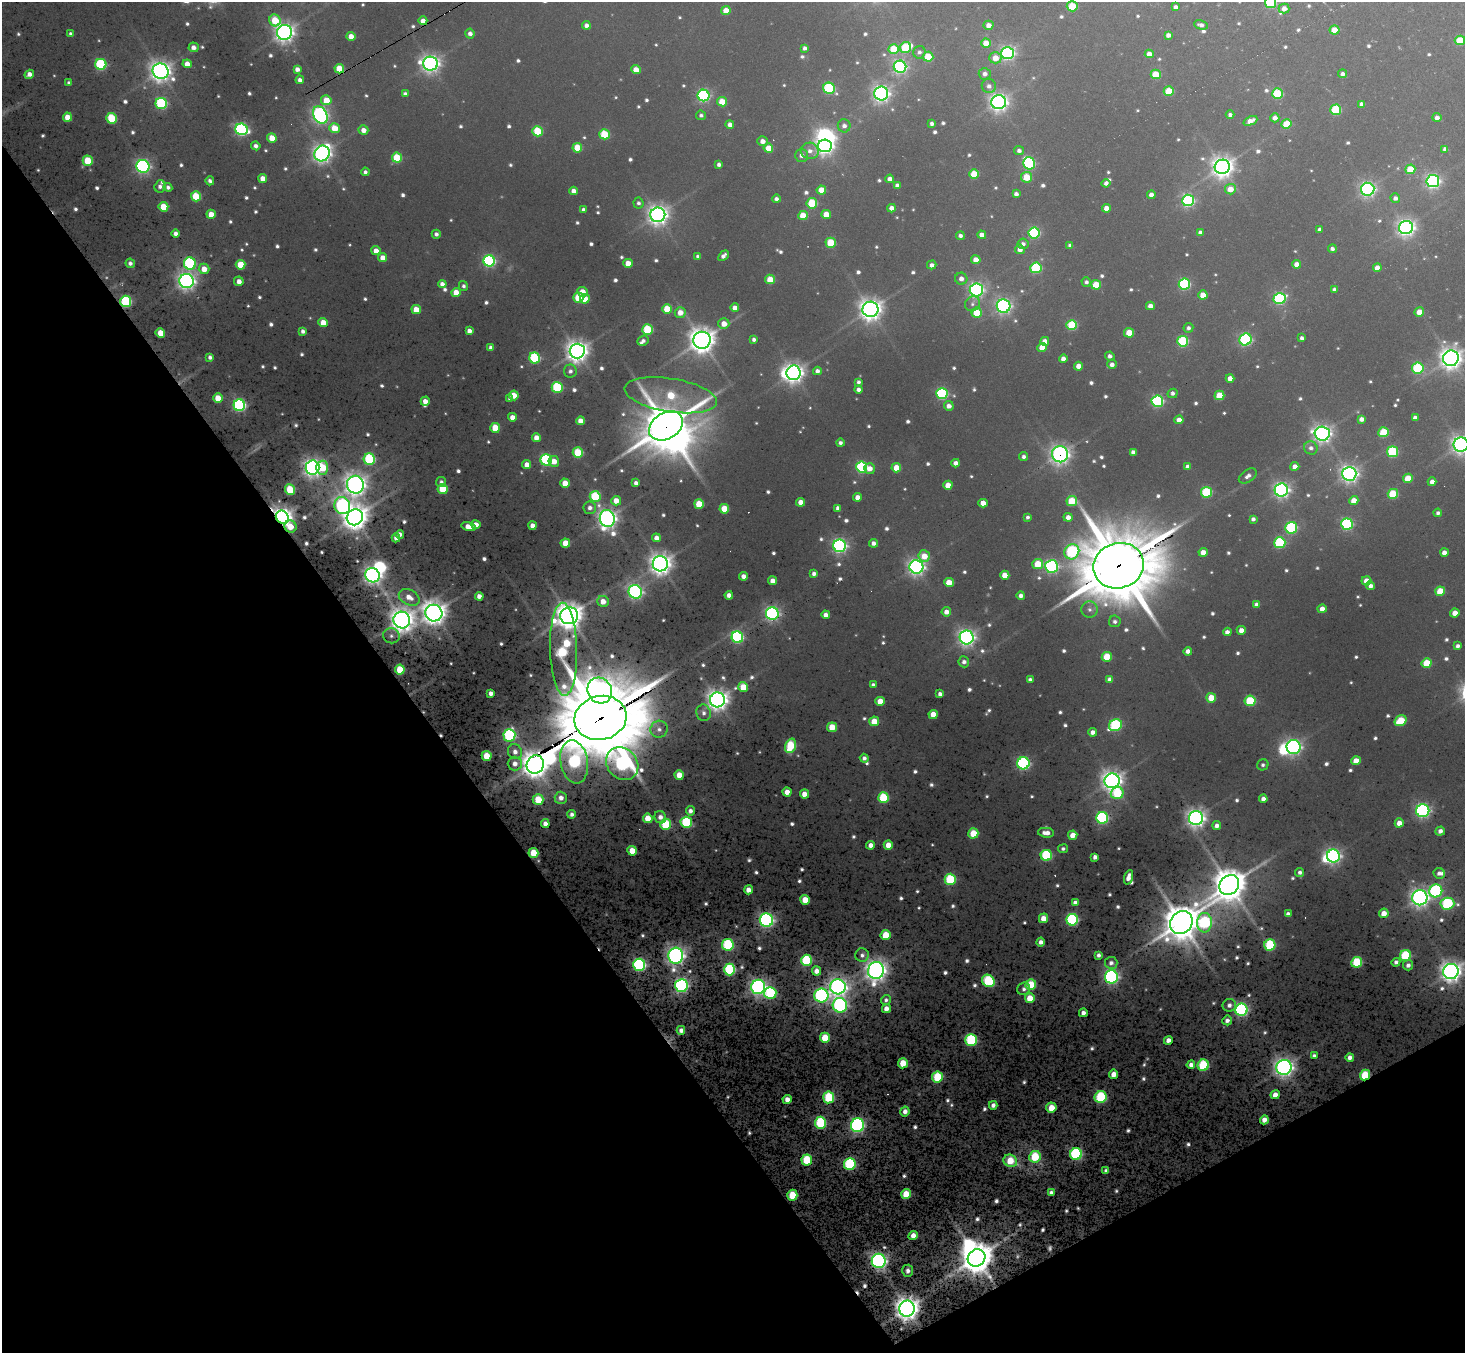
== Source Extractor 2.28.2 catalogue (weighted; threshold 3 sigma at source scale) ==
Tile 14 of 4 x 4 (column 2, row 4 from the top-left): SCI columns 1465-2927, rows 292-1642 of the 5854 x 5848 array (HDU 1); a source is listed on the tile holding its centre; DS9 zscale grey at full resolution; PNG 1467 x 1355 px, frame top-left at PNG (2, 2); each listed source drawn as its Kron ellipse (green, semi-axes under 4 px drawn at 4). Shown black and unused: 32% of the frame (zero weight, under 3 of 6 exposures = <1% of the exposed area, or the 3 px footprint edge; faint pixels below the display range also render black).
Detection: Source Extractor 2.28.2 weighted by HDU 2 'WHT'; one run over the whole footprint, this tile lists its part. Background -0.0452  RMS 0.053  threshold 0.217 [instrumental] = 3 sigma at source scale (4.09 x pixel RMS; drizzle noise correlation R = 1.36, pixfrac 0.8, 0.05/0.05 arcsec/px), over >= 5 px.
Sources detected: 807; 15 too faint to see at this stretch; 8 inside a brighter object's white glare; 8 cosmic-ray / hot-pixel residue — neither listed nor drawn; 7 inside a brighter listed object's ellipse — not listed separately; of the other 769, all 500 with FLUX_AUTO >= 11.2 (the completeness limit of this list) listed and drawn (269 fainter detections not listed), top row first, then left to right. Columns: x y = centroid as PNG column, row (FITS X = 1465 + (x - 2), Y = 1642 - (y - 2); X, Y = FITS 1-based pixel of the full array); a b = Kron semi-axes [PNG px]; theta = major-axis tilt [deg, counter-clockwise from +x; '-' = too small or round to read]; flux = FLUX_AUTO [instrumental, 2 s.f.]
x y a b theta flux
1271 3 5 5 - 290
1072 6 5 5 - 120
1176 7 4 4 - 14
1284 9 5 5 - 26
726 10 4 4 - 59
275 20 6 5 - 130
423 21 4 4 - 24
586 25 4 4 - 20
989 25 5 4 - 25
1201 25 7 4 -13 15
1334 30 5 4 - 60
285 32 7 7 - 1900
470 33 5 4 - 22
71 34 4 3 - 14
1168 35 4 4 - 18
351 36 4 4 - 42
1460 40 5 4 - 120
986 43 5 4 - 61
193 47 5 5 - 25
906 47 6 5 - 180
805 48 4 4 - 14
894 49 5 5 - 130
919 52 6 6 - 14
1008 53 6 6 - 880
1149 54 4 4 - 32
928 57 5 5 - 110
995 58 6 5 - 49
101 64 5 5 - 420
187 64 4 4 - 41
431 64 7 7 - 2000
900 67 6 6 - 850
297 69 4 4 - 22
339 69 5 4 - 130
636 70 5 4 - 55
161 71 8 7 - 2700
29 74 5 4 - 25
985 74 6 6 - 20
1156 74 5 4 - 120
1343 74 4 4 - 14
300 80 4 4 - 16
69 83 4 3 - 12
989 86 7 7 - 18
829 88 6 5 - 390
1169 91 5 4 - 120
405 94 4 4 - 16
881 94 7 7 - 1500
1277 94 5 5 - 210
703 96 6 6 - 690
326 100 5 5 - 73
722 102 5 4 - 96
999 102 7 7 - 1700
161 103 6 5 - 480
1362 104 4 4 - 19
1336 110 5 5 - 230
320 115 9 6 -60 1200
701 115 5 4 - 11
1230 115 4 4 - 12
67 117 4 4 - 55
1437 117 4 4 - 16
111 118 5 5 - 250
1275 118 4 4 - 21
1250 121 7 4 23 34
932 124 4 4 - 14
1286 124 5 4 - 100
730 125 4 4 - 23
844 126 6 6 - 20
334 128 5 5 - 84
242 129 6 5 - 820
363 130 5 4 - 31
537 131 5 5 - 210
604 134 5 5 - 210
272 138 5 4 - 82
763 141 5 5 - 28
256 146 5 4 - 19
825 146 7 6 - 1500
577 148 5 5 - 130
768 148 5 4 - 75
1445 149 4 4 - 15
810 151 9 8 - 26
1019 151 5 4 - 14
322 153 8 7 - 1900
802 155 6 6 - 21
397 158 5 5 - 180
88 161 5 5 - 140
1029 163 6 6 - 430
719 164 4 4 - 16
143 166 6 6 - 980
1222 167 7 7 - 2700
1410 169 5 4 - 110
365 172 4 4 - 12
974 174 5 5 - 120
1027 177 5 5 - 91
263 178 4 4 - 45
890 179 4 4 - 26
210 181 4 3 - 13
1433 181 6 6 - 1000
1106 183 4 4 - 18
897 185 4 4 - 16
160 186 6 5 - 16
168 187 4 4 - 12
1230 189 5 5 - 51
1368 189 7 6 - 1000
821 190 5 4 - 77
574 191 4 4 - 27
1016 194 4 4 - 17
1151 195 4 4 - 29
196 196 5 5 - 170
1395 198 5 4 - 16
776 199 4 4 - 13
1188 200 6 6 - 720
638 203 5 5 - 12
812 203 5 5 - 230
163 207 5 5 - 100
892 208 4 4 - 26
1106 208 4 4 - 34
583 210 4 3 - 13
211 214 5 4 - 57
826 214 5 4 - 64
658 215 7 7 - 2500
803 216 5 4 - 82
1406 228 7 6 - 1600
1319 229 4 4 - 12
176 233 4 4 - 19
1034 233 5 5 - 460
1200 233 4 4 - 16
436 234 4 4 - 15
982 235 4 4 - 34
960 236 4 4 - 13
831 243 5 5 - 150
1023 244 6 5 - 15
1070 245 4 4 - 13
1020 249 5 5 - 25
1332 249 4 4 - 13
376 251 4 4 - 34
698 256 4 4 - 13
723 256 6 4 47 19
383 258 4 4 - 43
976 260 4 4 - 46
489 261 6 5 - 680
130 263 5 4 - 15
190 263 6 6 - 530
628 263 4 4 - 48
1297 264 4 4 - 31
240 265 5 4 - 100
932 265 5 4 - 16
1036 268 5 5 - 310
1377 268 4 4 - 33
204 269 5 5 - 48
770 279 5 5 - 100
961 279 6 6 - 22
187 281 7 7 - 1800
239 281 5 4 - 26
1086 282 5 4 - 12
442 284 4 4 - 22
1184 284 5 5 - 470
1096 285 5 4 - 110
463 286 5 4 - 11
1334 289 4 4 - 13
976 290 6 6 - 1000
456 292 4 4 - 61
582 292 5 5 - 48
1203 295 4 4 - 54
578 298 5 5 - 140
1279 298 6 5 - 560
585 299 5 4 - 68
126 301 6 5 - 430
972 304 8 7 - 16
1004 306 7 6 - 1100
1150 306 4 4 - 27
735 308 4 4 - 30
667 309 5 5 - 110
870 309 8 7 - 2900
416 310 5 4 - 76
1419 312 5 4 - 50
680 313 5 5 - 44
977 313 5 5 - 120
323 323 5 4 - 59
724 324 5 5 - 42
1072 325 5 5 - 230
1188 328 5 4 - 13
648 330 5 5 - 280
303 331 4 4 - 15
469 331 4 4 - 25
160 333 5 4 - 71
1129 333 5 5 - 76
1302 338 4 4 - 14
754 339 4 4 - 13
1246 339 6 5 - 600
702 340 8 8 - 4200
643 341 6 5 - 14
1045 341 4 4 - 34
1183 341 5 5 - 330
491 347 4 4 - 18
1042 347 4 4 - 51
577 351 7 7 - 3200
1110 356 5 4 - 14
210 357 4 4 - 14
534 358 5 5 - 380
1451 358 8 7 - 3000
1063 359 4 4 - 25
1112 364 5 4 - 21
1078 366 4 4 - 37
1418 368 6 5 - 290
570 371 6 6 - 16
817 371 4 4 - 19
794 373 7 7 - 2300
1230 378 4 4 - 34
858 382 4 4 - 13
557 387 5 5 - 350
858 389 4 4 - 13
1173 393 5 4 - 13
942 394 5 5 - 490
514 395 5 5 - 74
671 395 47 16 -9 300
1219 395 5 4 - 110
218 398 5 4 - 86
510 398 4 3 - 14
425 401 4 4 - 34
1157 401 6 5 - 520
239 405 6 5 - 780
949 406 5 5 - 27
512 417 4 4 - 40
1415 418 4 4 - 18
1361 419 4 4 - 21
1179 420 4 4 - 32
580 421 4 4 - 41
666 426 18 13 32 14000
495 428 5 5 - 110
1384 432 5 5 - 190
1322 434 7 7 - 1600
536 438 4 4 - 36
840 443 4 4 - 12
1461 445 7 7 - 1900
1311 448 7 6 - 17
1133 452 4 4 - 17
1392 452 5 5 - 300
578 453 5 5 - 220
1060 454 8 8 - 1400
1024 456 4 4 - 13
369 459 6 5 - 410
546 460 5 5 - 500
554 461 5 5 - 42
956 463 4 4 - 27
527 465 4 4 - 37
1295 466 4 4 - 26
862 467 5 5 - 470
1188 467 4 4 - 21
312 468 7 7 - 2100
322 468 7 6 - 110
896 468 5 4 - 76
870 469 5 5 - 32
1349 474 7 7 - 1600
1248 476 10 6 34 18
1408 478 5 4 - 78
441 482 5 5 - 14
1432 482 4 4 - 23
565 483 4 4 - 61
636 483 4 4 - 17
355 485 9 8 - 3000
948 485 4 4 - 57
443 489 5 5 - 160
290 490 5 5 - 180
1281 490 6 6 - 1300
1206 492 5 5 - 300
1393 494 5 5 - 180
595 496 5 5 - 250
857 497 4 4 - 31
616 501 5 4 - 50
1072 501 5 5 - 140
1354 501 4 4 - 56
801 502 4 4 - 38
983 503 4 4 - 42
699 504 5 4 - 120
342 506 8 8 - 790
590 508 6 6 - 21
838 508 4 4 - 20
724 509 5 5 - 110
1438 513 4 4 - 12
282 517 7 6 - 2800
355 517 8 7 - 4700
1028 517 4 3 - 12
1068 517 4 4 - 27
607 519 8 7 - 2400
1253 519 4 4 - 14
1347 524 6 5 - 520
476 525 4 4 - 34
532 526 4 4 - 28
290 527 6 6 - 63
469 527 7 4 -14 43
1291 528 6 6 - 460
400 534 4 4 - 21
396 538 4 4 - 23
656 538 4 4 - 32
565 543 5 4 - 72
874 543 4 4 - 20
1280 543 5 5 - 370
840 546 6 6 - 1000
1072 552 8 7 - 500
1203 552 4 4 - 37
1444 552 4 4 - 28
924 556 6 6 - 64
660 564 7 7 - 3000
1038 564 5 5 - 110
1052 566 6 6 - 750
1119 566 25 22 17 39000
916 567 7 6 - 1500
814 574 4 4 - 18
372 575 7 7 - 1600
1005 575 4 4 - 58
743 576 4 4 - 29
773 581 4 4 - 40
1366 581 5 4 - 44
949 582 4 4 - 72
1371 586 4 4 - 18
1440 591 5 4 - 110
635 592 7 6 - 950
729 595 4 4 - 27
479 596 4 4 - 25
1021 596 4 4 - 20
409 597 11 7 -28 46
603 601 5 5 - 48
1257 605 4 4 - 20
1090 609 8 8 - 19
1322 609 4 4 - 36
946 612 4 4 - 30
434 613 8 8 - 3800
1455 613 4 4 - 44
772 614 6 6 - 990
826 615 4 4 - 27
569 616 9 8 - 5400
402 620 8 8 - 3900
1115 621 6 6 - 14
1241 630 4 4 - 29
1227 632 4 4 - 23
391 636 8 7 - 17
737 637 6 5 - 640
967 637 7 7 - 1600
1458 646 4 4 - 17
564 649 46 13 -88 590
1188 651 4 4 - 22
1107 657 5 5 - 140
964 662 5 5 - 18
1427 663 5 5 - 130
400 670 5 5 - 120
1110 679 4 4 - 25
1030 680 4 4 - 19
873 685 4 4 - 14
743 687 5 5 - 85
600 690 13 12 - 1900
491 693 4 4 - 22
940 694 4 4 - 17
1211 698 5 5 - 90
717 700 7 7 - 3000
880 701 4 4 - 62
1250 701 5 5 - 250
704 713 8 7 - 19
933 714 4 4 - 57
601 718 26 22 14 48000
874 721 5 5 - 93
1401 721 6 5 - 160
1115 725 7 5 30 460
832 727 5 5 - 96
659 729 9 8 - 25
1093 732 4 4 - 24
509 735 6 6 - 580
790 746 7 5 71 250
1294 747 7 7 - 1200
515 752 7 7 - 28
487 756 5 5 - 100
864 758 4 4 - 15
1356 761 5 4 - 63
574 762 22 13 -80 730
1023 763 6 6 - 720
515 764 7 7 - 29
535 764 9 8 - 5500
622 764 18 15 -49 1000
1263 765 6 5 - 11
679 775 5 4 - 66
1112 781 8 7 - 2600
787 792 4 4 - 45
1117 793 6 6 - 220
804 794 4 4 - 42
561 798 6 6 - 28
883 798 5 5 - 250
1263 799 4 4 - 27
538 800 5 5 - 120
690 811 4 4 - 18
1423 811 6 6 - 1000
572 814 4 4 - 16
660 817 6 5 - 26
648 818 5 4 - 80
1102 818 6 6 - 630
1196 818 7 7 - 2200
686 822 5 5 - 360
1399 823 5 4 - 39
545 824 4 4 - 28
665 824 5 5 - 240
1217 826 4 4 - 23
1440 831 5 4 - 21
973 833 5 5 - 130
1046 833 8 5 -5 34
1073 835 5 4 - 43
871 845 4 4 - 23
888 845 4 4 - 57
1063 849 5 4 - 11
632 851 5 4 - 78
533 853 5 5 - 120
1046 855 5 5 - 380
1333 856 6 6 - 1200
1095 857 4 4 - 20
1300 872 4 4 - 15
1439 873 6 5 - 18
1129 877 7 4 72 33
950 879 5 5 - 310
1229 885 10 9 - 9300
748 890 4 4 - 35
1436 891 7 6 - 540
1420 898 7 7 - 1900
805 900 5 4 - 72
1075 902 4 4 - 18
1447 904 7 6 - 430
1384 913 5 4 - 43
1288 914 4 4 - 18
1043 918 5 4 - 55
766 920 6 6 - 1100
1072 920 6 6 - 570
1181 923 12 10 49 11000
1204 923 9 7 86 570
886 935 5 5 - 120
1041 942 4 4 - 19
728 945 6 6 - 420
1270 945 5 5 - 330
862 955 7 6 - 16
1098 955 4 4 - 15
1405 955 6 5 - 300
676 956 8 7 - 1900
806 960 5 5 - 350
1357 962 5 5 - 260
1396 962 4 4 - 13
1111 963 6 6 - 18
639 965 6 6 - 830
1408 965 5 5 - 18
730 969 6 5 - 440
876 970 8 8 - 2800
816 971 4 4 - 32
1451 972 8 7 - 2800
1111 977 6 6 - 1000
988 981 7 5 -43 360
1031 985 5 5 - 180
681 986 6 6 - 1000
758 987 7 7 - 1600
838 987 8 7 - 2100
1024 989 6 6 - 12
770 993 6 6 - 400
821 995 7 7 - 860
1030 998 5 5 - 85
886 1000 5 5 - 11
840 1005 7 7 - 860
1229 1005 7 6 - 19
886 1009 4 4 - 32
1241 1010 6 6 - 950
1083 1013 4 4 - 21
1227 1020 5 4 - 17
681 1030 4 4 - 21
825 1038 5 5 - 120
971 1040 6 5 - 440
1168 1040 4 4 - 25
1314 1056 4 4 - 14
1350 1057 4 4 - 21
903 1063 5 5 - 99
1191 1065 4 4 - 22
1203 1065 6 5 - 320
1284 1067 7 7 - 2300
1114 1074 4 4 - 42
1365 1075 5 5 - 190
937 1077 5 5 - 260
1275 1095 4 4 - 36
829 1097 6 5 - 310
1101 1097 6 6 - 340
787 1099 4 4 - 33
993 1105 4 4 - 18
1051 1108 5 5 - 79
905 1111 5 4 - 25
1264 1120 4 4 - 32
820 1123 6 5 - 380
857 1125 7 6 - 960
1076 1154 6 6 - 570
1035 1157 6 5 - 210
807 1160 5 5 - 230
1010 1161 7 6 - 110
850 1164 6 5 - 460
1106 1171 4 4 - 14
1051 1192 4 4 - 14
906 1194 5 4 - 89
792 1195 5 5 - 160
913 1236 5 4 - 32
976 1258 9 8 - 9000
879 1261 7 7 - 1500
908 1271 6 5 - 19
907 1309 8 7 - 4300
Overlapping masked pixels (flux is a lower limit): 10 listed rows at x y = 339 69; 126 301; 666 426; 1060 454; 282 517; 290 527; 1119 566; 601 718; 533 853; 1365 1075
Isophote crosses this tile's border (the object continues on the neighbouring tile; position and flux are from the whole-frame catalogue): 2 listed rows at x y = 1271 3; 1461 445